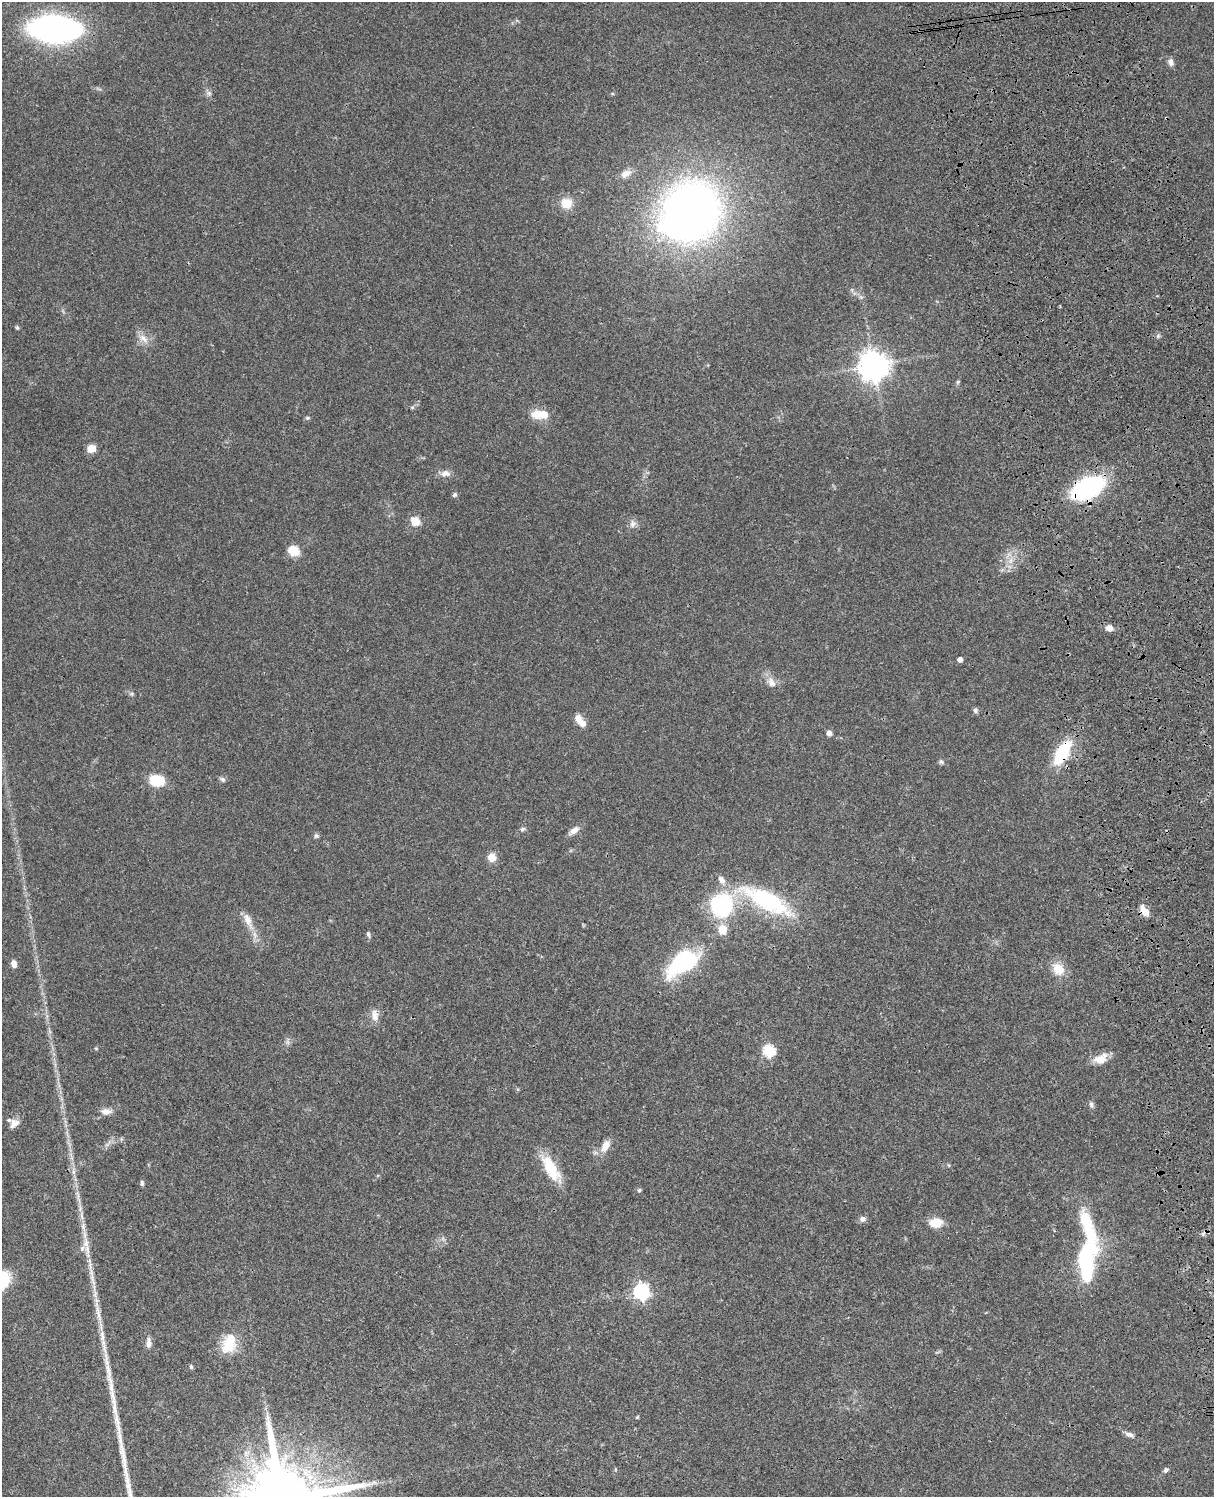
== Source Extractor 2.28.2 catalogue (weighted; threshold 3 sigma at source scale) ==
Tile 6 of 4 x 3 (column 2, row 2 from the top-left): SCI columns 1333-2544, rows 1773-3267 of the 5086 x 4927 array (HDU 1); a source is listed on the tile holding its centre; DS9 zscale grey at full resolution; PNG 1216 x 1499 px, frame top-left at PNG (2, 2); no overlay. Shown black and unused: <1% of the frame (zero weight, under 3 of 4 exposures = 6% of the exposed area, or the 3 px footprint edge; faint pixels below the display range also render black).
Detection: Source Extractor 2.28.2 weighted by HDU 2 'WHT'; one run over the whole footprint, this tile lists its part. Background 0.0764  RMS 0.0058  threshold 0.026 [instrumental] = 3 sigma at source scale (4.5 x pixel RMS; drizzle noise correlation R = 1.50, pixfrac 1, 0.05/0.05 arcsec/px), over >= 5 px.
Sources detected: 80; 3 inside a brighter object's white glare — not listed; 4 inside a brighter listed object's ellipse — not listed separately; the other 73 listed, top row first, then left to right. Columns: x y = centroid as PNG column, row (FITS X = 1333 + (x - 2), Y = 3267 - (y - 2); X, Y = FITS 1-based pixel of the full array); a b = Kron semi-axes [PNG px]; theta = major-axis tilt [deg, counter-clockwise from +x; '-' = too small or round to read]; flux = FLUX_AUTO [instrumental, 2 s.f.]
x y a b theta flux
55 29 35 16 -4 260
1171 62 9 7 -77 2.5
209 93 8 6 -20 1.5
612 94 5 3 - 0.62
626 174 14 9 27 4.3
566 203 15 14 - 8.3
690 212 51 43 47 420
17 327 6 4 -68 0.77
1158 336 6 6 - 1.1
143 338 17 8 -40 4.8
874 366 10 9 - 720
958 382 6 5 - 0.85
412 407 6 5 - 0.9
544 414 10 7 -9 12
307 418 6 5 - 0.94
91 449 9 7 -1 5.9
445 473 14 8 -2 3.4
1087 488 22 12 26 120
454 495 6 6 - 1.2
415 521 13 12 - 5.8
633 524 11 8 77 2.8
293 551 11 9 -33 11
1011 561 10 7 72 3.6
1109 628 7 6 - 3.9
960 659 4 4 - 2.9
771 682 16 10 -60 4.7
132 694 6 4 -72 0.95
975 710 7 6 - 1.4
578 719 11 8 -69 4.4
829 733 6 5 - 2.5
1062 753 26 12 60 30
941 762 7 6 - 1.1
222 779 9 6 -32 1.4
156 781 15 11 -12 16
522 829 7 5 17 1.2
574 830 13 8 37 3.9
316 836 7 7 - 1.1
492 857 9 8 - 5.8
767 900 64 20 -27 63
722 905 29 27 55 50
1144 911 12 7 -54 5.8
248 920 26 9 -66 7
368 934 9 5 -76 1.2
683 962 35 18 37 60
14 964 8 6 -73 3.3
1058 969 12 10 -50 11
375 1015 17 9 -85 4.4
96 1048 5 3 - 0.48
769 1051 6 6 - 58
1101 1059 17 11 28 7.1
1091 1104 8 5 -80 1.5
106 1111 14 8 3 3.5
14 1123 13 10 41 4.1
605 1146 15 8 59 6.3
550 1168 34 13 -60 20
142 1183 7 5 -80 1.2
639 1190 5 4 - 1
78 1195 11 4 -79 2.2
862 1219 8 7 - 2.2
1086 1222 84 14 -70 33
936 1223 16 11 1 8.1
83 1227 15 6 -84 3.8
86 1243 17 9 -89 5.6
1086 1259 36 22 65 35
92 1279 31 5 -74 6.8
641 1292 7 6 - 170
98 1313 33 5 -79 8.2
149 1343 13 7 -88 3.2
229 1344 25 15 70 16
191 1367 6 4 -72 0.94
637 1417 5 4 - 0.6
1130 1435 12 6 -20 2.4
1166 1470 6 5 - 1.4
Overlapping masked pixels (flux is a lower limit): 3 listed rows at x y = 1087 488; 1062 753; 1144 911